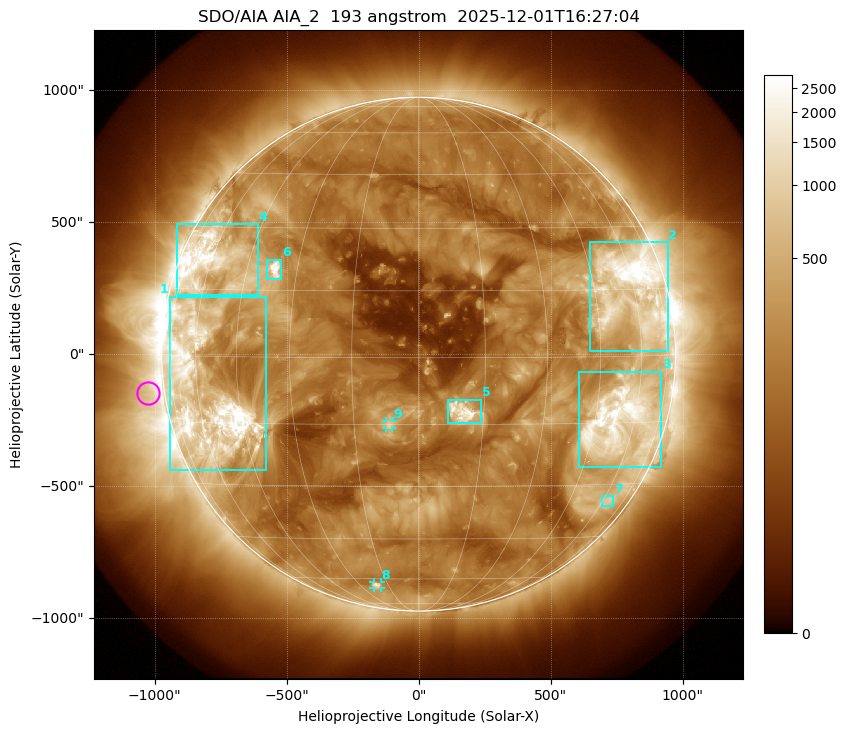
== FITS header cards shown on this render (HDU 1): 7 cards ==
TELESCOP= 'SDO/AIA '           / For AIA: SDO/AIA
INSTRUME= 'AIA_2   '           / For AIA: AIA_ATA1, AIA_ATA2, AIA_ATA3 or AIA_AT
WAVELNTH=                  193 / [angstrom] Wavelength
WAVEUNIT= 'angstrom'           / Wavelength unit: angstrom
DATE-OBS= '2025-12-01T16:27:04.843' / [ISO] Date when observation started; ISO 8
CTYPE1  = 'HPLN-TAN'           / CTYPE1: HPLN
CTYPE2  = 'HPLT-TAN'           / CTYPE2: HPLT

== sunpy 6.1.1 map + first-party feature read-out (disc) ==
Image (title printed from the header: SDO/AIA AIA_2  193 angstrom  2025-12-01T16:27:04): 1024 x 1024 px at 2.4 arcsec/px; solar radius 973 arcsec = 406 px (full disc in frame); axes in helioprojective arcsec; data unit not stated in the header (colour bar unlabelled)
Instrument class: DISC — disc imager (sunpy class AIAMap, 193 A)
Bright regions (active regions / flare kernels): reference = the median radial profile (limb darkening/brightening removed); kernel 9 px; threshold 5 sigma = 518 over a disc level ~192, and >= 1.15x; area >= 12 px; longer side >= 10 px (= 24 arcsec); searched inside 0.97 R_sun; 9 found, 9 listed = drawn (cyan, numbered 1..; 2 of them under ~33 arcsec drawn as corner ticks so the feature stays visible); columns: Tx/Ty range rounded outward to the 5 arcsec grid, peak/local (2 s.f.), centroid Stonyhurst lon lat
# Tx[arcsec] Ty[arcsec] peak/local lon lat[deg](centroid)
1 -945..-575 -440..220 21 -57 -8
2 650..945 10..425 20 +58 +14
3 610..920 -430..-65 14 +54 -15
4 -915..-610 225..495 10 -60 +21
5 110..235 -260..-170 17 +10 -12
6 -575..-520 280..360 15 -36 +20
7 690..740 -575..-535 3.4 +63 -34
8 -170..-145 -885..-865 5.6 -21 -63
9 -125..-100 -280..-255 6.2 -7 -15
Off-limb structures (1.02-1.3 R_sun): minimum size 162 px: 2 found; the strongest spans PA ~60..135 deg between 1.02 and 1.3 R_sun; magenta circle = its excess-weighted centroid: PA ~100 deg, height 1.06 R_sun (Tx ~-1025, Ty ~-150 arcsec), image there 2.4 x the reference